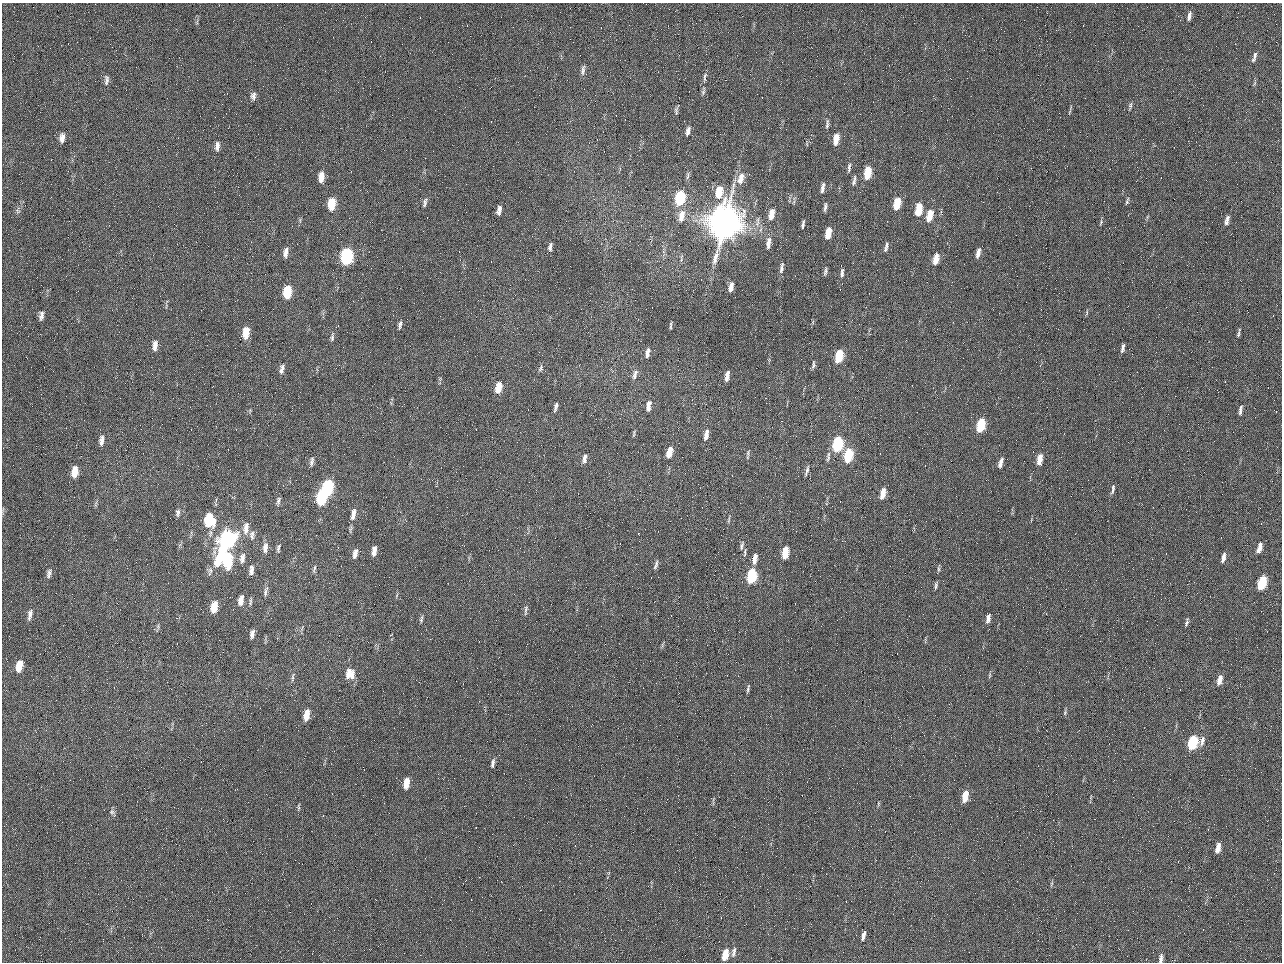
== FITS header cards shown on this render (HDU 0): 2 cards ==
NAXIS1  =                 1280 / length of data axis 1
NAXIS2  =                  960 / length of data axis 2

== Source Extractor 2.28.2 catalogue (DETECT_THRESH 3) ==
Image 1280 x 960 px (HDU 0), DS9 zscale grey, 1 PNG px = 1 image px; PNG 1284 x 964 px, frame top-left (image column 1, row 960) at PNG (2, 3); no overlay
Background 2560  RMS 180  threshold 553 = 3 sigma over >= 5 px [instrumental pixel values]
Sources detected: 155; all 155 listed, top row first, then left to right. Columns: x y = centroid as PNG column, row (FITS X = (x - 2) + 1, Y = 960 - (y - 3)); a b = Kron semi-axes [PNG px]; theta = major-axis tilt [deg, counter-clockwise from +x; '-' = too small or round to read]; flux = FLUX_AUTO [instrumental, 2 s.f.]
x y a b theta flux
1189 16 12 5 77 5.5e+04
197 22 7 4 73 1.8e+04
984 50 2 2 - 6.4e+04
1254 57 14 5 73 5.1e+04
583 70 14 5 79 4.5e+04
705 77 16 4 81 5.2e+04
106 80 13 6 88 4.7e+04
1255 83 6 4 70 1.9e+04
253 96 10 6 89 5.1e+04
1130 105 9 4 76 2.6e+04
676 110 9 4 -87 2.5e+04
827 124 12 4 83 3.6e+04
688 131 9 4 77 5.6e+04
62 138 11 6 85 7.9e+04
836 139 11 5 80 1.6e+05
217 146 12 6 85 6.2e+04
849 168 12 4 85 3.4e+04
867 173 11 5 80 3.5e+05
688 176 12 4 83 3.1e+04
321 177 12 6 87 1.2e+05
741 178 17 8 73 1.4e+05
854 180 14 4 81 3.9e+04
823 188 10 4 81 5.5e+04
719 192 13 6 77 3.1e+05
680 198 10 6 77 9.2e+05
1127 201 10 3 72 2.2e+04
425 203 12 4 81 3.6e+04
332 204 11 7 82 3.3e+05
897 204 10 5 78 3.0e+05
825 207 11 3 83 3.4e+04
18 210 11 5 85 3.7e+04
499 210 9 4 81 6.4e+04
919 210 11 5 80 3.3e+05
771 214 12 6 77 1.5e+05
930 215 12 6 76 2.4e+05
681 216 15 7 78 1.3e+05
1227 220 12 5 79 5.8e+04
1101 222 8 4 56 1.9e+04
724 223 22 17 71 1.2e+07
803 224 10 4 80 2.9e+04
828 233 10 5 80 1.9e+05
768 243 14 6 82 8.8e+04
550 247 11 5 79 4.4e+04
886 247 12 4 74 3.8e+04
286 252 12 6 80 7.0e+04
978 253 11 4 78 7.6e+04
347 256 11 7 84 2.0e+06
936 259 10 5 77 1.6e+05
781 268 15 5 82 4.8e+04
825 271 10 4 82 2.8e+04
842 273 11 4 86 4.1e+04
731 287 11 5 78 7.6e+04
287 292 11 6 84 4.4e+05
1087 313 8 3 77 1.6e+04
41 316 11 5 82 5.2e+04
813 322 6 4 72 1.4e+04
400 325 10 5 77 3.7e+04
671 325 8 2 83 2.1e+04
246 333 12 6 84 2.1e+05
1238 334 9 4 79 2.1e+04
332 337 12 4 81 3.4e+04
155 345 12 6 84 8.2e+04
1123 348 9 3 77 4.2e+04
648 353 11 4 79 5.7e+04
839 356 10 5 78 5.2e+05
813 365 10 4 82 2.8e+04
540 368 10 4 75 2.7e+04
282 369 12 6 76 5.7e+04
635 374 14 6 76 5.7e+04
727 376 9 4 82 8.3e+04
499 387 12 6 80 2.0e+05
648 406 11 5 82 8.2e+04
556 407 10 4 75 4.0e+04
1240 410 12 4 80 4.5e+04
980 425 10 5 77 6.1e+05
634 433 9 3 85 1.7e+04
706 435 13 5 79 8.4e+04
101 440 14 6 84 6.6e+04
837 444 10 6 81 1.4e+06
669 452 10 5 74 1.7e+05
748 453 9 3 86 1.9e+04
848 455 10 5 77 6.9e+05
828 457 15 5 80 4.3e+04
584 458 11 5 82 6.0e+04
1039 459 11 5 79 1.6e+05
312 462 12 5 79 4.0e+04
1001 463 10 4 73 7.4e+04
807 471 11 3 73 3.2e+04
75 472 12 6 84 1.7e+05
328 488 11 6 79 1.4e+06
1113 489 12 4 79 3.9e+04
883 493 11 5 79 1.5e+05
322 497 11 6 79 1.3e+06
278 501 10 5 76 3.5e+04
177 513 10 5 88 3.9e+04
353 514 16 6 79 9.1e+04
209 520 13 9 -84 4.5e+05
729 520 9 3 77 2.2e+04
246 528 17 8 83 1.1e+05
252 535 13 7 -88 5.8e+04
227 540 22 9 66 3.0e+06
742 546 13 5 73 3.7e+04
265 548 14 7 83 8.3e+04
278 548 12 5 80 3.3e+04
1259 548 11 5 73 9.3e+04
374 551 10 4 82 8.9e+04
745 553 11 4 87 2.6e+04
785 553 10 5 81 3.2e+05
355 554 10 5 79 7.1e+04
1223 557 12 4 77 6.2e+04
242 558 13 6 84 7.4e+04
755 559 10 5 82 1.0e+05
227 560 13 8 87 7.3e+05
656 565 14 4 74 3.8e+04
314 568 11 4 74 2.5e+04
938 569 9 4 -90 2.1e+04
251 570 12 6 85 5.9e+04
210 571 13 6 83 4.1e+04
49 573 13 6 78 5.1e+04
751 576 10 5 81 1.1e+06
1262 583 11 5 73 6.7e+05
936 586 10 4 84 2.7e+04
266 592 13 5 79 4.5e+04
241 600 11 6 81 9.4e+04
250 601 12 4 84 2.6e+04
214 607 10 6 80 2.5e+05
526 610 14 4 83 3.5e+04
30 615 14 6 78 6.1e+04
988 618 11 5 77 6.6e+04
421 619 10 4 79 2.3e+04
1187 622 11 4 78 2.9e+04
158 626 8 3 -85 1.9e+04
252 634 8 4 82 5.7e+04
19 666 11 6 78 1.9e+05
350 674 12 11 - 1.4e+05
989 675 8 4 81 2.0e+04
293 677 12 3 88 2.9e+04
1219 680 11 5 76 1.0e+05
748 689 10 3 78 2.6e+04
1065 712 7 5 80 2.1e+04
306 715 11 5 81 1.8e+05
1202 741 14 6 72 5.9e+04
1192 743 10 6 75 9.7e+05
493 763 11 5 81 4.3e+04
406 783 11 5 79 1.7e+05
965 796 10 5 79 2.3e+05
878 804 6 4 72 1.4e+04
298 807 10 3 84 1.9e+04
112 812 8 7 - 3.0e+04
1218 848 10 4 78 1.1e+05
1051 884 6 3 71 1.6e+04
863 936 11 4 76 5.2e+04
734 952 12 5 80 4.6e+04
725 955 10 5 78 2.3e+05
1161 958 10 4 82 5.4e+04
At the frame edge (FLAGS 8, measured only in part): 1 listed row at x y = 1161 958